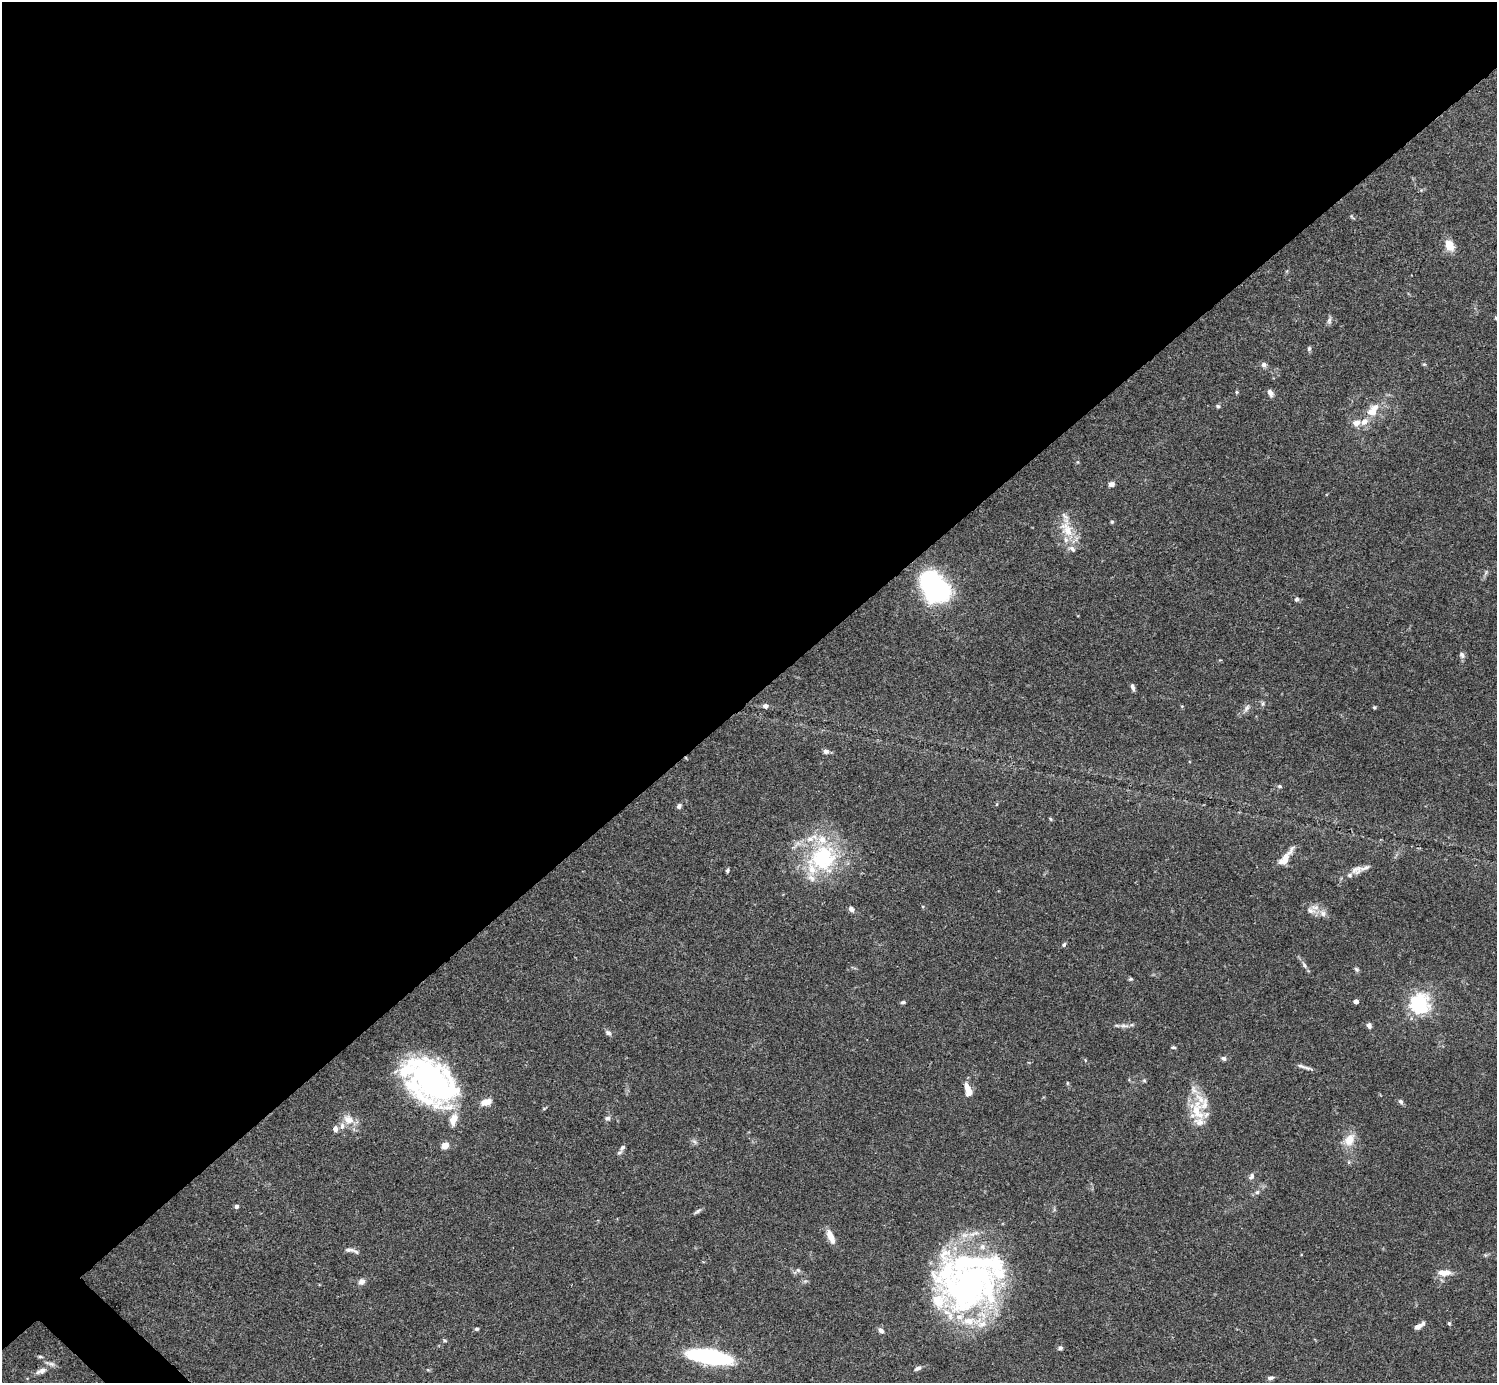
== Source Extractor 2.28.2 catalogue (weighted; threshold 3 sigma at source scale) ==
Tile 2 of 4 x 4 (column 2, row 1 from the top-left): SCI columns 1495-2989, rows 4301-5681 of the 5981 x 5981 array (HDU 1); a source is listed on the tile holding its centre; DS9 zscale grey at full resolution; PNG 1499 x 1385 px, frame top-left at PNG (2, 2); no overlay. Shown black and unused: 51% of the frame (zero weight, under 3 of 4 exposures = <1% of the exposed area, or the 3 px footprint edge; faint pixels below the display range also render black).
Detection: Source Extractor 2.28.2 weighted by HDU 2 'WHT'; one run over the whole footprint, this tile lists its part. Background 0.0728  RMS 0.0032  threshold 0.0145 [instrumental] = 3 sigma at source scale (4.5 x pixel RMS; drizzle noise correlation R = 1.50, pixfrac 1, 0.05/0.05 arcsec/px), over >= 5 px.
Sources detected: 120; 1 too faint to see at this stretch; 4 inside a brighter object's white glare — not listed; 23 inside a brighter listed object's ellipse — not listed separately; the other 92 listed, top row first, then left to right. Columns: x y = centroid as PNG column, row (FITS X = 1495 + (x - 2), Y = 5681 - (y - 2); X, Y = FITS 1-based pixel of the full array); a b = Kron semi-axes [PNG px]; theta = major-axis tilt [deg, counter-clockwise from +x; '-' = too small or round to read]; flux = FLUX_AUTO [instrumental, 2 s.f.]
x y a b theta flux
1352 217 9 3 -49 0.4
1449 245 14 10 -65 3.9
1496 318 4 4 - 0.35
1329 320 12 5 79 0.88
1309 349 7 5 89 0.59
1424 364 6 4 -41 0.41
1264 365 7 6 - 1.2
1236 392 6 4 90 0.37
1270 393 9 6 -60 1.3
1218 406 5 5 - 0.52
1372 411 14 12 1 3.7
1364 421 10 8 30 2.7
1077 462 5 3 - 0.33
1111 484 7 6 - 1.3
1112 522 5 4 - 0.41
1067 528 31 17 -72 8
1486 572 8 4 60 0.66
935 587 27 18 -49 68
1297 599 7 5 30 0.58
1462 655 9 7 -58 0.98
1133 687 9 4 -74 0.91
1263 704 8 4 89 0.6
765 706 7 6 - 1
1374 707 5 4 - 0.4
1247 708 13 6 63 1.3
826 751 6 6 - 1.1
1279 786 6 5 - 0.6
997 804 5 3 - 0.29
679 806 6 5 - 0.91
1050 819 6 4 -87 0.33
823 858 40 36 33 32
1285 858 23 7 54 5
1357 869 16 11 22 2.4
727 870 5 3 - 0.52
923 906 4 3 - 0.26
851 909 7 5 -56 1.2
1311 911 16 9 -19 2.5
1064 945 6 4 50 0.54
1304 965 12 5 -57 1.1
1357 969 8 5 -41 0.58
1131 979 6 4 14 0.46
1356 1001 4 4 - 1.9
903 1002 7 4 10 0.53
1419 1004 7 7 - 120
1369 1025 6 5 - 1.3
1124 1026 15 6 1 1.5
608 1033 8 6 -39 1
1173 1047 7 4 -12 0.42
1224 1058 7 5 -21 0.9
1304 1067 21 4 -18 1.3
430 1079 46 35 -52 76
1144 1080 5 5 - 0.44
1067 1083 6 4 -89 0.34
968 1090 15 7 -73 3.8
1400 1101 8 6 -44 0.76
486 1102 12 7 16 3.4
544 1109 6 4 2 0.32
1197 1111 32 20 -79 10
608 1118 7 6 - 0.97
348 1119 15 12 -36 3.9
453 1119 15 8 71 4.1
335 1129 7 6 - 1.2
1349 1140 18 12 57 4.8
445 1145 5 4 - 7.7
622 1147 10 6 48 1
1349 1162 6 4 71 0.43
1251 1176 9 6 55 1.1
1257 1192 6 5 - 0.67
236 1206 4 4 - 0.99
698 1211 12 4 36 0.77
974 1234 20 6 19 3
831 1237 18 7 -66 3.2
982 1247 9 8 - 1.9
350 1250 16 6 -3 1.4
1485 1255 6 4 -44 0.44
798 1270 6 5 - 0.66
1444 1273 19 8 -1 3.3
361 1281 9 7 46 1.5
969 1284 80 29 -20 57
946 1312 12 8 -21 3.1
970 1321 37 12 4 10
1449 1323 5 4 - 0.44
1420 1326 13 5 32 1.7
477 1329 5 4 - 0.51
881 1330 8 6 -53 1.1
445 1340 6 4 -3 0.45
1060 1348 6 5 - 0.74
709 1356 34 10 -10 59
40 1357 7 3 -8 0.5
918 1368 9 5 27 1.1
41 1371 16 7 22 2
1270 1378 8 5 11 0.89
Isophote crosses this tile's border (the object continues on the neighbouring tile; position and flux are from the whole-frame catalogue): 1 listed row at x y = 1496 318